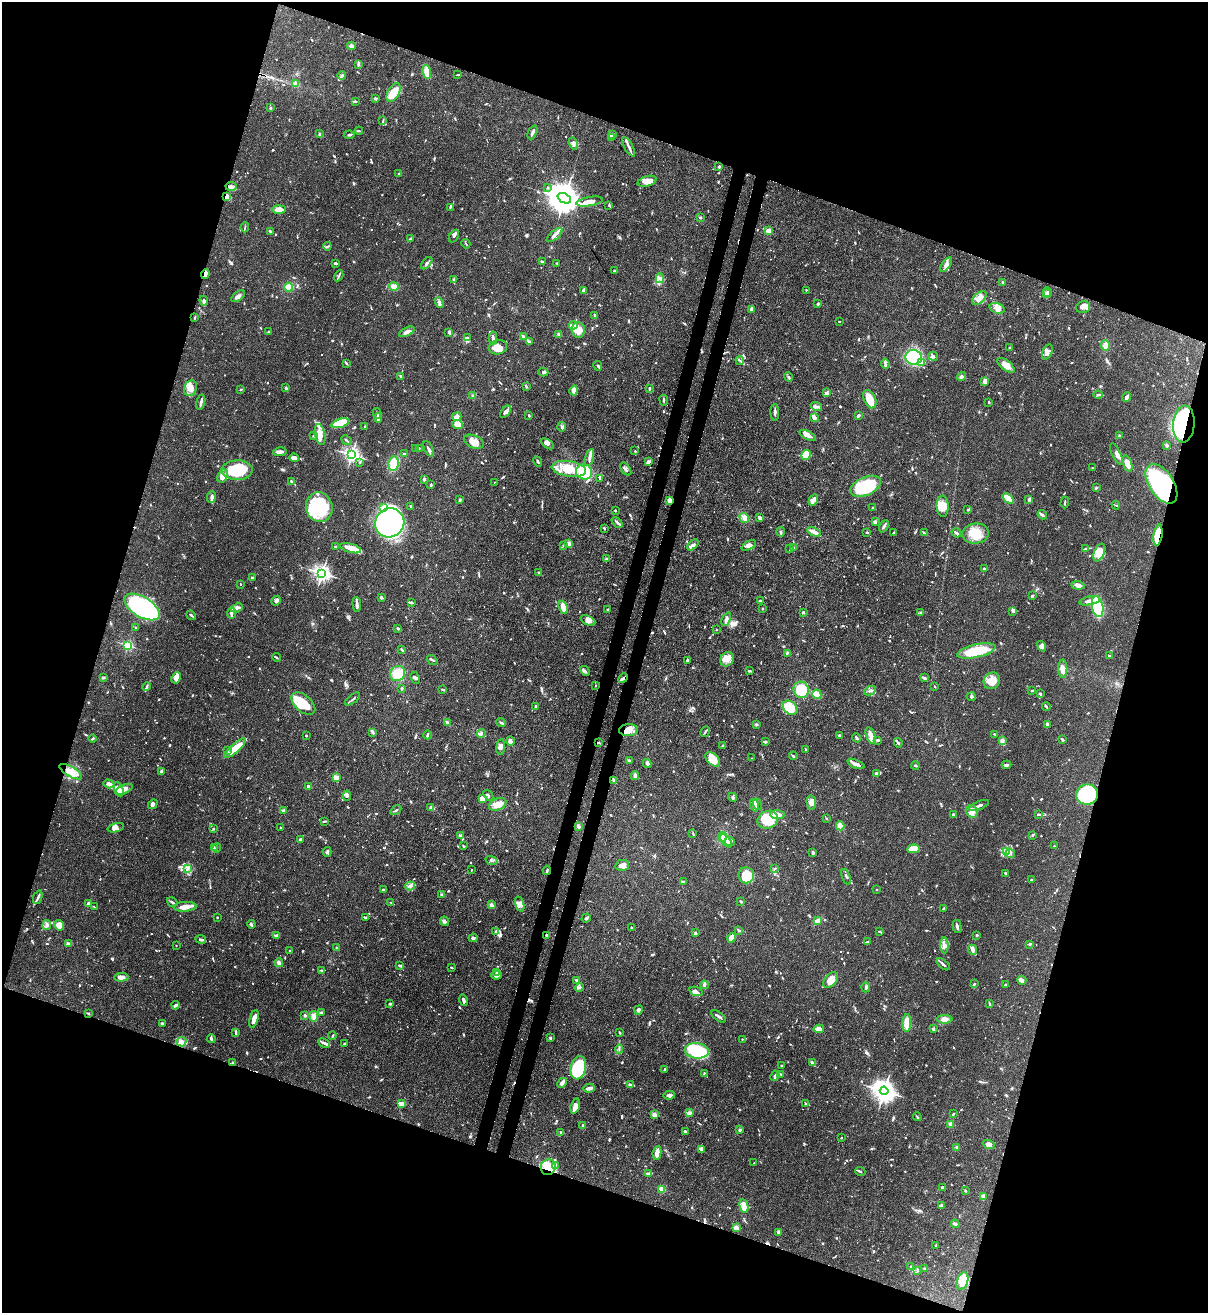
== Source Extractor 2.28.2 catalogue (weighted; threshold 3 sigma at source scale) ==
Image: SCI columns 218-5039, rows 34-5276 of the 5389 x 5307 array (HDU 1 of 3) = the unmasked area's bounding box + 8 px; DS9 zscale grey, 4 x 4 block average (1 PNG px = mean of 4 x 4 image px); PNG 1210 x 1315 px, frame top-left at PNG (2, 2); each listed source drawn as its Kron ellipse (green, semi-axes under 4 px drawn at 4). Shown black and unused: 38% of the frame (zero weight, under 3 of 4 exposures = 7% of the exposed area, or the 3 px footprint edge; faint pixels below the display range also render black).
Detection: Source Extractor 2.28.2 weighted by HDU 2 'WHT'. Background 0.1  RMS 0.0041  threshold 0.0186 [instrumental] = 3 sigma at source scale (4.5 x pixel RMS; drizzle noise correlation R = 1.50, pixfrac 1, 0.05/0.05 arcsec/px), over >= 5 px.
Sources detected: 1315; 2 too faint to see at this stretch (4 x 4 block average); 12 inside a brighter object's white glare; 11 cosmic-ray / hot-pixel residue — neither listed nor drawn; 39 coinciding with a brighter row at this scale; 119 inside a brighter listed object's ellipse — not listed separately; of the other 1132, all 500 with FLUX_AUTO >= 2.18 (the completeness limit of this list) listed and drawn (632 fainter detections not listed), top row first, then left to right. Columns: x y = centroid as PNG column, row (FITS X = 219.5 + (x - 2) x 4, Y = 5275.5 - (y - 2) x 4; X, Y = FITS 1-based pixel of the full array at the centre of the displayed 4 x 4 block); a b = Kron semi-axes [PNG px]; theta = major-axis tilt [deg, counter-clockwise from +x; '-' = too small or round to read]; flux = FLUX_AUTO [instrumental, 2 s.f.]
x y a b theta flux
351 46 4 4 - 7.2
358 64 3 2 - 4.6
427 72 7 3 -79 36
458 75 3 2 - 2.2
342 76 4 2 - 3.9
296 84 4 3 - 11
394 92 10 6 64 40
375 98 3 2 - 5
356 101 4 2 - 2.7
270 108 3 2 - 4.4
383 121 4 2 - 2.4
359 131 4 2 - 2.6
532 132 7 2 66 12
319 134 3 2 - 3
349 135 5 2 - 3.7
613 135 3 2 - 3.5
612 137 3 2 - 2.5
573 143 6 3 -70 7.5
629 147 11 3 -63 9.2
718 167 3 2 - 2.4
399 174 2 2 - 4.6
647 181 10 5 17 19
231 186 5 3 - 9
548 188 3 2 - 2.5
227 197 4 3 - 15
564 198 7 4 -24 7200
589 201 13 4 10 26
609 205 3 2 - 2.2
450 207 3 2 - 2.9
279 209 7 3 1 26
700 217 3 2 - 2.7
245 227 5 2 - 2.5
270 231 4 2 - 2.9
769 231 3 3 - 34
554 235 9 3 40 8.7
454 236 7 3 59 7
411 238 3 2 - 2.8
466 244 4 2 - 2.2
327 246 4 2 - 3.5
542 262 4 2 - 6.5
335 263 2 2 - 7.6
427 263 7 2 49 5.4
557 263 2 2 - 2.2
946 265 8 3 55 11
615 271 4 2 - 2.4
205 274 5 3 - 9.7
339 276 6 2 60 4.1
660 278 5 2 - 4.5
454 280 4 2 - 3.4
1003 282 3 2 - 5
394 286 5 4 - 14
289 287 4 4 - 21
584 290 3 2 - 14
806 290 2 2 - 4.7
1047 292 5 2 - 4.4
1046 294 2 2 - 11
238 296 8 3 35 7.7
979 298 9 5 43 21
204 301 5 3 - 4.7
439 302 5 2 - 5.1
818 304 2 2 - 6.2
1083 307 7 6 - 17
997 308 8 5 -18 18
751 309 4 2 - 9
595 316 4 2 - 5.3
195 318 4 2 - 2.3
839 321 2 2 - 2.2
573 325 4 2 - 37
578 330 7 6 - 35
268 332 2 2 - 2.3
407 332 8 3 27 11
449 332 4 2 - 4.5
559 334 4 3 - 5
523 336 4 2 - 6.8
467 338 3 3 - 4.4
493 338 6 2 -88 7.2
530 342 3 3 - 3.1
1105 345 5 4 - 14
498 347 9 7 15 23
1010 347 3 2 - 2.4
1047 352 8 4 64 11
933 356 5 4 - 5.8
914 357 8 7 - 200
740 360 4 2 - 3.4
921 362 4 2 - 4.5
346 363 4 2 - 3.1
885 364 5 2 - 3.8
1006 365 10 5 -38 18
598 366 5 2 - 4.5
543 372 5 2 - 6.1
401 376 3 2 - 4.8
961 376 5 3 - 5
788 377 5 2 - 4
984 382 4 3 - 4.9
526 386 4 2 - 3.8
190 388 8 6 68 18
286 388 3 2 - 6.2
649 388 3 2 - 4.2
241 389 3 2 - 2.2
574 390 5 2 - 19
826 393 3 2 - 2.6
473 395 4 2 - 3.9
1098 395 4 2 - 3.9
1127 397 5 2 - 8.8
870 399 9 6 -65 38
664 400 5 2 - 4
201 402 7 2 75 12
989 402 3 2 - 2.5
816 407 6 3 -19 8.2
505 412 7 3 51 6.3
775 412 8 2 -88 6.8
377 413 5 2 - 2.5
529 415 3 2 - 2.8
858 415 4 2 - 4.5
457 417 5 3 - 12
378 418 5 2 - 11
814 418 4 3 - 11
340 423 9 4 19 66
458 424 5 3 - 9.8
1184 424 18 10 85 390
365 426 2 2 - 2.5
561 427 5 2 - 4.1
320 434 10 5 -78 22
314 435 4 2 - 2.5
808 435 9 3 -26 13
1119 436 3 2 - 3
347 440 6 2 -40 3.4
474 442 10 6 -24 25
547 444 7 3 -34 7.8
1167 445 3 3 - 4.5
416 448 3 2 - 2.5
419 448 3 2 - 2.5
429 449 8 3 -65 9
635 451 2 2 - 2.3
280 452 7 2 9 12
404 454 3 2 - 2.4
1116 454 11 3 -64 11
352 455 2 2 - 940
806 455 5 4 - 59
589 457 9 2 74 7.5
294 458 5 4 - 13
538 461 5 2 - 5.2
360 462 3 2 - 2.5
648 462 2 2 - 10
393 464 7 5 81 41
1127 464 9 4 -72 24
1092 468 2 2 - 2.6
569 469 17 7 -8 64
626 469 7 3 -54 5.6
237 470 15 10 1 150
584 472 8 7 - 66
222 476 7 4 61 11
424 479 3 2 - 3.5
600 479 4 2 - 4.2
292 482 3 2 - 6.9
494 482 2 2 - 2.4
1161 484 22 12 -57 400
431 485 3 2 - 2.2
865 486 16 9 24 180
1096 488 3 2 - 3.1
211 497 6 3 81 8.8
1008 498 6 3 -37 40
1029 499 3 2 - 5.9
460 500 3 2 - 2.7
670 500 4 3 - 11
813 500 6 3 58 16
1065 502 6 2 89 3.2
1116 505 4 2 - 2.5
410 506 2 2 - 2.6
943 506 10 6 -88 21
319 507 15 13 -75 190
383 507 3 3 - 5.7
872 508 2 2 - 4.1
615 510 3 2 - 2.3
968 510 3 2 - 2.6
1042 515 5 2 - 5.9
744 518 5 4 - 15
760 518 4 3 - 6.5
617 522 6 2 -43 6.5
875 522 2 2 - 26
390 523 15 14 - 1100
884 526 6 2 60 5.3
604 528 2 2 - 3.7
781 532 4 2 - 3.7
814 532 7 3 -25 16
867 532 2 2 - 2.7
893 533 3 2 - 2.6
924 533 4 2 - 2.5
956 533 5 2 - 5.8
976 533 13 10 6 45
1158 535 11 4 81 53
569 544 3 3 - 16
563 545 2 2 - 3
693 545 7 3 44 6.4
749 545 8 4 28 13
336 547 3 2 - 2.9
350 548 11 4 -15 29
794 548 2 2 - 3.3
790 549 2 2 - 2.8
1086 549 4 2 - 2.4
1099 552 9 5 67 23
606 559 3 2 - 2.9
984 569 2 2 - 4.3
322 573 3 2 - 1100
539 573 3 2 - 4.4
252 578 2 2 - 5.4
240 584 2 2 - 3.2
1078 585 7 4 -6 11
1032 596 3 2 - 3.5
381 597 2 2 - 7.1
276 601 5 3 - 7.1
761 601 4 2 - 4
1090 601 10 3 10 21
411 603 4 3 - 3.7
357 604 7 3 -85 8.3
142 607 20 10 -31 550
563 607 7 3 -68 29
1098 607 10 5 -79 170
237 608 6 3 23 10
763 608 2 2 - 3.6
607 610 2 2 - 3.6
1013 611 4 2 - 5.8
803 612 2 2 - 4.9
921 612 3 2 - 3
231 613 5 2 - 8.3
191 615 5 2 - 4.3
726 619 7 3 64 8.6
588 620 8 4 -24 13
136 627 2 2 - 3.4
398 628 2 2 - 7.1
716 629 2 2 - 2.2
128 645 2 2 - 310
1041 646 5 4 - 7
402 650 3 2 - 4.1
976 651 20 6 13 100
787 653 3 2 - 3.9
1109 656 3 2 - 3.4
276 657 4 2 - 3.4
727 659 7 6 - 21
432 660 5 2 - 3.5
687 660 3 2 - 3.7
1063 669 9 4 90 14
585 671 5 3 - 5.9
749 671 3 2 - 5.1
398 674 8 7 - 51
103 678 4 2 - 3.2
176 678 6 4 66 17
415 678 6 3 -62 6
623 678 5 2 - 6.3
924 678 3 2 - 6.4
992 681 9 7 46 41
596 685 2 2 - 2.3
935 686 2 2 - 2.4
147 687 4 2 - 3.4
402 688 2 2 - 3
443 689 3 2 - 4.8
801 690 8 7 - 50
870 691 6 2 27 4.6
1032 691 3 2 - 2.9
817 694 5 4 - 35
1040 694 3 2 - 5.7
971 697 4 2 - 3.4
353 699 9 2 38 4.7
303 703 14 8 -42 62
1046 706 4 2 - 3.7
536 707 4 2 - 8.6
790 708 8 6 -44 76
447 722 3 2 - 8.4
501 722 5 2 - 4.7
756 724 3 2 - 2.5
1047 724 2 2 - 9.3
628 730 9 6 4 24
373 732 4 2 - 2.9
705 732 5 2 - 3
481 734 4 3 - 5.5
995 734 4 2 - 4.3
427 735 4 2 - 6.2
871 735 9 4 -70 13
306 736 2 2 - 4.6
840 736 3 2 - 3.2
856 738 5 2 - 3.3
92 739 4 2 - 3.2
877 740 4 2 - 3.6
1062 740 3 2 - 4.5
510 741 5 3 - 6
1002 741 3 2 - 9.2
766 742 2 2 - 14
599 743 3 2 - 2.7
898 743 4 2 - 4.9
722 746 2 2 - 3.1
501 747 8 3 84 10
235 748 14 4 42 42
227 750 3 2 - 2.5
806 750 3 2 - 4
793 756 4 2 - 3
752 758 2 2 - 2.7
713 759 9 5 -43 44
630 761 3 2 - 4.5
647 763 4 2 - 6.1
856 764 9 2 -21 13
1006 765 5 2 - 7.2
916 766 4 2 - 2.7
161 771 3 2 - 8.9
71 772 13 5 -30 26
876 773 4 2 - 4.5
635 776 4 4 - 5.5
336 777 3 3 - 12
614 780 4 2 - 5.6
109 784 6 3 -19 13
308 786 2 2 - 21
119 789 7 3 -66 26
124 789 9 3 25 22
1087 794 11 10 - 180
488 795 6 3 -51 5.4
347 796 5 3 - 4.3
733 797 4 2 - 5.5
482 798 4 4 - 21
811 802 7 4 -81 15
153 804 5 3 - 6.9
498 804 9 5 23 24
757 804 5 3 - 5.8
754 805 6 3 -76 10
979 805 10 2 22 12
431 808 2 2 - 28
284 810 3 2 - 4.5
396 810 6 2 34 3.2
972 811 6 5 - 14
1038 814 3 2 - 2.5
777 815 7 4 -4 16
953 815 2 2 - 12
827 819 2 2 - 2.5
768 820 10 8 24 110
324 821 3 2 - 2.2
840 826 4 4 - 20
578 827 3 3 - 6
116 828 8 3 16 16
214 828 3 2 - 3.1
281 828 2 2 - 7.4
693 833 3 2 - 2.3
1032 835 2 2 - 6.1
460 836 2 2 - 9.3
722 837 5 4 - 30
301 840 3 2 - 6.4
726 841 8 2 -48 8
730 842 5 3 - 6.3
463 846 3 2 - 2.8
1054 846 2 2 - 2.3
214 847 4 2 - 3.3
217 848 5 2 - 3.8
913 849 6 3 6 52
1007 851 3 2 - 4.3
327 852 5 2 - 4.1
813 852 3 2 - 5.8
1010 853 5 2 - 4.9
492 860 6 2 -15 6
622 865 7 5 13 13
187 868 3 2 - 3.3
775 868 4 2 - 2.7
471 870 2 2 - 2.5
547 870 4 2 - 3
1005 873 3 2 - 4.7
746 875 8 8 - 58
846 877 8 2 -68 4.4
1031 880 2 2 - 3.8
684 882 3 2 - 2.6
410 886 5 2 - 5.4
877 889 2 2 - 2.4
383 890 2 2 - 3.8
442 895 3 3 - 4.5
38 897 7 2 68 6.1
741 901 3 2 - 3.5
172 902 6 2 -33 4.6
391 902 3 2 - 2.7
88 903 2 2 - 7.2
520 904 8 4 -75 12
491 905 3 3 - 6.3
94 907 4 2 - 3.1
185 907 11 5 4 19
943 909 3 2 - 5.3
217 917 2 2 - 2.2
365 918 4 2 - 2.6
586 918 4 2 - 10
444 921 5 3 - 6.8
818 921 4 2 - 16
251 924 4 2 - 5.5
47 925 5 3 - 7.8
59 925 5 5 - 13
957 926 7 2 -78 7.7
631 927 2 2 - 3.2
739 930 4 2 - 3
879 931 2 2 - 2.7
496 932 3 2 - 2.3
695 933 3 3 - 4.2
547 935 2 2 - 24
977 935 2 2 - 14
276 936 3 2 - 3.1
473 938 4 4 - 7.6
732 938 5 4 - 27
201 939 5 2 - 4.4
868 941 3 2 - 2.5
68 944 3 2 - 8.2
1030 944 3 2 - 3.5
176 945 2 2 - 2.3
944 945 8 4 -88 11
337 948 3 2 - 5.6
972 950 5 3 - 10
290 951 2 2 - 5.4
279 963 4 3 - 6.2
943 964 8 2 -41 6.6
400 966 4 2 - 5.9
451 967 2 2 - 4.7
322 970 3 2 - 2.4
497 972 3 2 - 3.3
496 975 5 2 - 5.4
121 977 7 4 3 11
576 980 3 2 - 2.9
831 980 9 5 49 24
1022 980 4 3 - 13
974 984 2 2 - 3.8
1006 984 3 2 - 2.6
704 985 4 2 - 8.5
579 987 4 2 - 4
866 987 5 2 - 4
696 991 7 3 -20 8.7
464 1000 6 2 -74 7
390 1004 3 2 - 3.1
990 1004 3 2 - 2.4
176 1005 4 3 - 5.4
638 1010 4 3 - 6
322 1012 3 2 - 2.6
88 1013 4 2 - 2.8
305 1015 2 2 - 24
314 1016 5 4 - 14
719 1016 8 2 -33 7.3
254 1019 9 3 74 22
944 1019 8 4 -2 14
907 1023 9 3 89 37
162 1024 3 3 - 6.2
819 1029 5 4 - 17
933 1029 3 2 - 4
619 1032 3 2 - 2.6
236 1033 3 2 - 3.6
332 1036 4 2 - 3.3
211 1038 4 3 - 6.1
550 1038 3 2 - 2.7
742 1039 2 2 - 3
181 1042 5 5 - 15
324 1043 6 2 -27 8.9
344 1043 2 2 - 2.9
619 1049 4 2 - 3.1
697 1051 12 7 -6 130
233 1063 2 2 - 3.7
813 1063 4 3 - 6.3
781 1065 2 2 - 2.4
578 1068 12 7 75 170
664 1069 3 2 - 2.4
704 1073 3 2 - 2.4
780 1074 3 2 - 2.6
775 1076 5 2 - 8.3
562 1083 5 4 - 7.5
631 1085 4 3 - 4.5
589 1088 6 2 9 14
884 1091 4 3 - 2300
669 1095 6 2 6 6.6
401 1103 3 3 - 10
806 1104 2 2 - 2.6
575 1106 8 4 71 13
689 1113 4 3 - 4.9
953 1114 2 2 - 3.7
654 1115 2 2 - 75
917 1117 4 2 - 2.8
951 1124 4 3 - 5
583 1125 2 2 - 8.9
739 1130 3 3 - 3.4
685 1132 3 2 - 4.4
561 1133 3 2 - 2.3
841 1138 2 2 - 6.2
989 1144 6 3 -18 7.3
956 1147 2 2 - 4
702 1149 3 3 - 4.8
657 1153 7 3 80 21
754 1163 2 2 - 2.8
555 1165 3 2 - 3.3
548 1167 8 7 - 30
860 1171 5 2 - 3
648 1173 3 2 - 3.1
943 1187 4 2 - 3.9
662 1189 2 2 - 110
965 1191 3 2 - 2.5
983 1197 4 3 - 5.8
744 1206 7 4 -77 25
941 1206 4 2 - 5.1
955 1224 4 3 - 5.9
736 1228 3 3 - 20
779 1232 4 3 - 3.6
936 1245 2 2 - 2.8
911 1266 4 2 - 3.2
925 1269 4 2 - 2.9
917 1270 2 2 - 2.6
962 1281 9 5 70 57
Overlapping masked pixels (flux is a lower limit): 12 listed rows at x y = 227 197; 205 274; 1184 424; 1161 484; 670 500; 1158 535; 623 678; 599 743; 1087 794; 547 935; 233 1063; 548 1167
Diffuse or blended objects may show on this block-average render without a row.